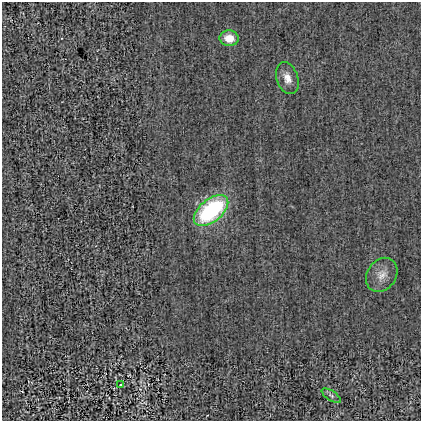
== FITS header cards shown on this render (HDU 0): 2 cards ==
NAXIS1  =                  419
NAXIS2  =                  419

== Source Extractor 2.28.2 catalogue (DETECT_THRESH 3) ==
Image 419 x 419 px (HDU 0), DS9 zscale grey, 1 PNG px = 1 image px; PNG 423 x 423 px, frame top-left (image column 1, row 419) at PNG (2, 2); each listed source drawn as its Kron ellipse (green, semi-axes under 4 px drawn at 4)
Background -0.00129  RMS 0.026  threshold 0.0793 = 3 sigma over >= 5 px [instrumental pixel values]
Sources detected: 6; all 6 listed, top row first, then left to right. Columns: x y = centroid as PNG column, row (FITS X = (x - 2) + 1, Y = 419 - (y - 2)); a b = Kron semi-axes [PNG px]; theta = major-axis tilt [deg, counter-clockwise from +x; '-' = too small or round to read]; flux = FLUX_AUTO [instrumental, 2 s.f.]
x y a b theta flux
229 38 9 8 - 25
287 78 16 10 -71 18
211 211 20 11 39 220
382 275 18 14 54 21
121 385 4 3 - 1.7
331 396 11 4 -33 5.6